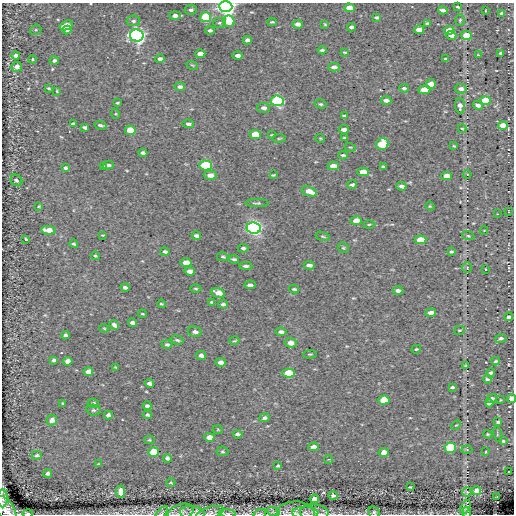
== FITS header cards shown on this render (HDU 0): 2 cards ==
NAXIS1  =                  512
NAXIS2  =                  512

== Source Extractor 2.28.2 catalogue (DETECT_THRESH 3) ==
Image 512 x 512 px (HDU 0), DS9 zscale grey, 1 PNG px = 1 image px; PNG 516 x 516 px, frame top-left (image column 1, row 512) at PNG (2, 3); each listed source drawn as its Kron ellipse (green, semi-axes under 4 px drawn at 4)
Background 0.058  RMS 5.1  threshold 15.3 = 3 sigma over >= 5 px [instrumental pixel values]
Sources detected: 222; all 222 listed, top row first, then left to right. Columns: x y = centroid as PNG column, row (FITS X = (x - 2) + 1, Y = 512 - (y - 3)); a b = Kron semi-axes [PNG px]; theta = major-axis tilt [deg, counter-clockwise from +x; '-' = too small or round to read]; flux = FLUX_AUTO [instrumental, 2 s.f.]
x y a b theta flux
226 6 7 5 -2 210000
458 7 3 2 - 470
349 8 5 4 - 5100
191 10 6 5 - 1100
443 10 5 3 - 1200
485 11 3 2 - 230
502 13 4 3 - 1200
175 15 5 4 - 1900
205 17 5 5 - 19000
377 17 4 3 - 640
460 20 6 4 86 490
133 21 7 5 7 930
229 21 6 5 - 12000
272 22 5 3 - 410
219 23 6 5 - 610
427 23 4 3 - 580
298 24 5 4 - 1700
325 24 3 3 - 320
66 25 7 4 18 4200
351 27 4 3 - 940
36 30 6 5 - 520
67 30 4 4 - 1300
210 30 5 4 - 770
419 30 5 4 - 4400
449 30 5 4 - 5700
137 35 7 6 - 110000
451 35 5 4 - 3000
467 35 5 4 - 9200
247 40 4 4 - 1000
322 50 4 3 - 510
345 52 4 2 - 340
501 53 3 3 - 560
200 54 5 4 - 3100
16 55 4 4 - 1300
238 55 5 3 - 1600
478 55 3 2 - 300
32 59 4 3 - 390
160 59 5 4 - 1400
446 59 3 3 - 510
54 60 4 4 - 870
192 65 6 3 -18 370
17 67 5 5 - 1900
334 67 6 4 2 1200
431 84 5 4 - 3600
180 87 5 4 - 1000
49 88 3 3 - 470
404 88 4 3 - 580
461 89 6 5 - 1600
424 90 6 4 7 5000
57 91 4 2 - 300
386 100 5 3 - 1300
277 101 6 5 - 39000
485 101 5 4 - 11000
117 103 3 3 - 420
321 104 6 4 -15 530
478 105 5 4 - 1500
460 106 7 5 -87 1600
264 108 7 5 -8 1100
116 114 5 3 - 290
344 116 4 2 - 420
73 124 4 3 - 940
188 124 6 4 -5 960
100 125 6 3 -15 610
503 125 5 4 - 6200
85 127 4 3 - 770
462 128 4 3 - 320
344 129 5 3 - 1100
130 130 5 4 - 6900
255 134 6 4 -4 8300
272 135 4 3 - 290
279 138 6 3 8 390
320 138 5 3 - 310
345 138 4 3 - 490
382 144 6 6 - 18000
454 146 3 2 - 290
350 147 5 3 - 370
143 153 4 4 - 1000
343 155 4 3 - 470
108 165 5 4 - 900
205 165 6 5 - 26000
333 166 5 4 - 2400
104 167 4 3 - 470
384 167 4 3 - 510
65 168 3 3 - 640
363 172 5 4 - 3900
467 174 4 3 - 280
210 175 6 5 - 2100
273 175 4 2 - 370
447 176 5 4 - 3000
16 180 6 5 - 690
352 185 5 3 - 700
402 186 5 4 - 1200
309 191 8 4 -19 3000
257 203 11 3 0 560
39 206 4 3 - 310
430 206 4 4 - 370
508 211 3 2 - 210
497 214 3 3 - 210
356 221 6 4 -1 3900
369 224 5 3 - 370
254 228 7 5 -7 100000
48 230 7 4 -6 4300
484 230 4 2 - 230
103 235 4 3 - 330
196 236 5 3 - 1100
323 236 7 3 -18 450
468 236 6 4 -19 490
26 239 3 2 - 390
420 240 6 4 4 7100
74 244 4 4 - 610
243 248 5 4 - 660
343 248 6 5 - 450
165 252 4 3 - 830
451 252 4 3 - 470
95 256 4 3 - 460
223 257 6 3 -13 450
234 259 5 3 - 530
186 263 5 4 - 3400
309 265 5 3 - 1100
246 266 6 3 -4 780
467 267 5 5 - 500
486 269 3 2 - 230
190 271 5 4 - 2300
250 285 5 3 - 1200
125 287 4 3 - 1000
196 289 6 3 -1 370
294 289 5 3 - 500
398 291 5 3 - 1400
218 293 7 4 -11 3100
212 302 4 2 - 400
161 304 4 3 - 390
223 304 5 3 - 770
431 313 5 4 - 2200
142 314 4 2 - 320
509 317 4 3 - 1300
132 323 5 3 - 1200
114 325 5 4 - 1300
104 328 5 3 - 290
459 330 5 4 - 400
195 332 7 5 -13 1400
281 332 5 4 - 1100
65 335 4 4 - 910
501 338 5 4 - 960
177 340 6 4 -16 610
235 341 5 3 - 340
291 343 6 4 -7 2200
167 345 5 4 - 660
416 349 5 3 - 370
310 354 7 2 4 340
201 355 5 4 - 1400
54 360 4 3 - 760
68 361 4 4 - 2300
496 361 4 3 - 530
221 362 5 4 - 1900
465 365 3 2 - 230
115 367 3 2 - 210
88 372 5 4 - 3400
288 373 6 4 -2 10000
491 373 4 3 - 880
487 379 4 3 - 560
149 383 5 4 - 1400
452 387 4 3 - 540
492 399 5 4 - 1200
512 399 4 4 - 3300
384 400 5 4 - 10000
500 400 3 2 - 230
62 403 3 2 - 270
93 403 5 4 - 810
489 403 4 4 - 1000
147 406 4 3 - 950
93 410 7 5 -12 660
108 415 4 4 - 1100
147 415 4 4 - 680
264 418 5 4 - 690
52 420 5 5 - 1900
498 422 4 3 - 740
456 425 6 3 42 380
218 430 5 3 - 280
238 434 5 4 - 980
488 434 4 3 - 350
497 434 7 3 -79 410
209 437 5 4 - 2800
149 440 5 4 - 410
503 441 4 4 - 380
313 447 5 4 - 2400
450 448 5 5 - 26000
467 450 5 3 - 410
222 451 6 5 - 510
154 452 5 5 - 12000
384 452 5 4 - 3100
486 452 3 2 - 260
37 455 5 3 - 530
167 458 4 4 - 1000
329 460 5 3 - 570
98 464 3 2 - 220
278 466 4 3 - 500
509 472 3 2 - 320
48 473 4 3 - 1000
171 482 4 3 - 310
410 487 2 2 - 230
476 491 4 4 - 3700
121 492 6 4 -85 3500
467 492 5 5 - 380
333 495 4 4 - 850
497 496 3 2 - 180
3 498 9 5 89 850
314 499 4 4 - 1900
465 507 8 4 63 980
6 510 15 8 -58 3100
181 512 13 8 18 1800
273 512 7 4 -17 700
374 512 6 5 - 690
162 513 8 3 49 410
192 513 12 6 -6 1600
210 513 14 5 16 1500
228 513 8 4 -8 760
260 513 6 4 21 520
296 513 19 11 -2 3400
305 513 13 6 -1 1200
314 513 14 8 -3 2000
467 513 6 3 -79 570
28 514 5 2 - 1000
At the frame edge (FLAGS 8, measured only in part): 16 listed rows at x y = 226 6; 512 399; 3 498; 6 510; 181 512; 374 512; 162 513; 192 513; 210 513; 228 513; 260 513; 296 513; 305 513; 314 513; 467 513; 28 514

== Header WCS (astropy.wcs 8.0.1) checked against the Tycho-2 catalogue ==
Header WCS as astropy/WCSLIB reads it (CRVAL/CRPIX/CD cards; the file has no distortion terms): RA---TAN/DEC--TAN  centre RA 08:47:33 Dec -43:46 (131.89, -43.77 deg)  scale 1.22 arcsec/px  FOV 10.4' x 10.4'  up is -36 deg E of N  parity normal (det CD < 0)
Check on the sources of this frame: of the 60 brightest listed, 3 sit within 2.0 arcsec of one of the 10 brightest Tycho-2 stars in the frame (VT <= 12.32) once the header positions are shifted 0.13 arcsec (0.06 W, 0.12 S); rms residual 0.78 arcsec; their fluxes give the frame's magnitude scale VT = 22.11 - 2.5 log10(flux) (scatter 0.37 mag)
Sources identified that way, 3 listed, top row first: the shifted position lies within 2.0 arcsec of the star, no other Tycho-2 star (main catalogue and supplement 1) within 4.0 arcsec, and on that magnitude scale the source's flux lands within +1.5 / -3 mag of the star's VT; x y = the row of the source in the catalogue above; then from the Tycho-2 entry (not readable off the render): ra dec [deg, ICRS J2000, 3 dp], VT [Tycho-2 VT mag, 2 dp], TYC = Tycho-2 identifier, HIP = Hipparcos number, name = IAU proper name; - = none
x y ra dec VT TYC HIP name
205 17 131.842 -43.698 11.78 7687-840-1 - -
277 101 131.838 -43.735 10.64 7687-1742-1 - -
485 101 131.759 -43.776 11.63 7687-1158-1 - -